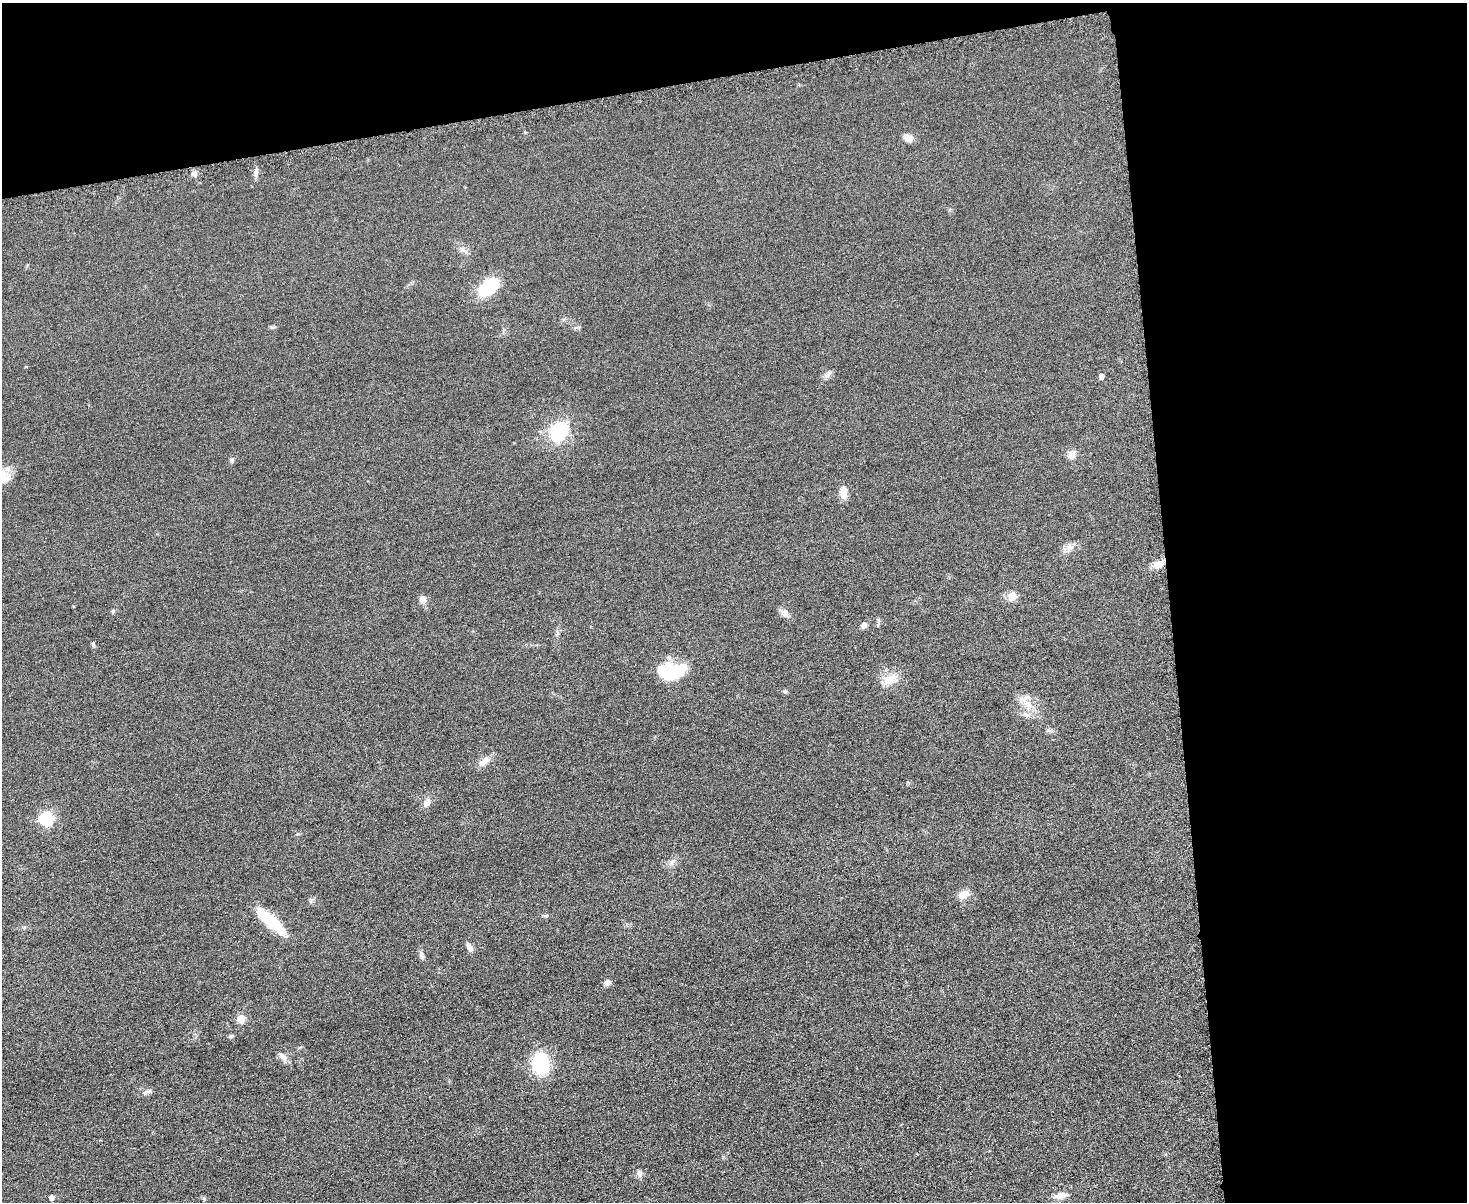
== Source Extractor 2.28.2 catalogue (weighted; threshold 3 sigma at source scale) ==
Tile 3 of 3 x 4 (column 3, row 1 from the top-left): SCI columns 3078-4542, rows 3617-4816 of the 4798 x 4820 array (HDU 1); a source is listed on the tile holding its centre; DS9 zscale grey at full resolution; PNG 1469 x 1204 px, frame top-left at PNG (2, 3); no overlay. Shown black and unused: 27% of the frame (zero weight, under 3 of 6 exposures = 2% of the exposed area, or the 3 px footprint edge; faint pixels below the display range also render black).
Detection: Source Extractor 2.28.2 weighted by HDU 2 'WHT'; one run over the whole footprint, this tile lists its part. Background 0.0583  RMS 0.0089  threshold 0.0364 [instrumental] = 3 sigma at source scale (4.09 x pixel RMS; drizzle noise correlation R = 1.36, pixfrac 0.8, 0.05/0.05 arcsec/px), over >= 5 px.
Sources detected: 42; all 42 listed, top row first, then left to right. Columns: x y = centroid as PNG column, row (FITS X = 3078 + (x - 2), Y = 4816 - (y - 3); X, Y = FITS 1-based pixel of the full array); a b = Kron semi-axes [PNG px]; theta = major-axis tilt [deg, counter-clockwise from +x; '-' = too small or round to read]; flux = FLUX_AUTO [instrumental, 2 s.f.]
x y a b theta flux
908 138 14 8 -20 4.2
256 172 12 4 79 2.4
194 174 7 6 - 2.8
463 250 10 4 -35 2.6
488 287 23 15 36 32
828 374 12 6 48 2.9
1101 376 5 4 - 3.9
559 432 30 22 49 36
1072 454 12 9 54 4.6
232 460 6 6 - 1.6
2 476 18 15 -13 14
843 493 16 8 -86 6.7
1070 547 12 7 7 4.6
1158 565 14 8 8 5.9
1012 596 14 10 78 5.9
423 600 9 7 88 4.6
113 611 6 4 48 1.1
784 612 12 8 -58 4
864 625 8 7 - 2.8
93 645 7 4 -71 1.3
671 671 30 16 7 41
889 679 19 12 32 12
785 691 6 5 - 1.2
1028 705 15 8 -34 8.3
1048 730 7 5 -44 1.6
484 761 18 7 34 6.1
427 803 12 8 69 4.5
47 819 6 6 - 110
672 861 11 4 40 2.5
963 894 15 9 28 6.8
546 915 6 4 2 1.2
271 921 37 10 -43 35
469 947 11 7 -55 3.6
422 955 13 4 -87 2.1
607 983 7 6 - 3.1
241 1019 5 5 - 20
282 1056 16 7 -38 4.5
540 1063 21 15 89 48
145 1093 9 5 43 2.2
639 1173 10 6 -84 2.7
1061 1195 13 6 11 7.6
52 1197 5 5 - 2.8
Isophote crosses this tile's border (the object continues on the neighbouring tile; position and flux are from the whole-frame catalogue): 1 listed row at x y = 2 476
Unlisted compact peaks at least as high as the median listed source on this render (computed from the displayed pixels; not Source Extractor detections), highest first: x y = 272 327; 579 327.